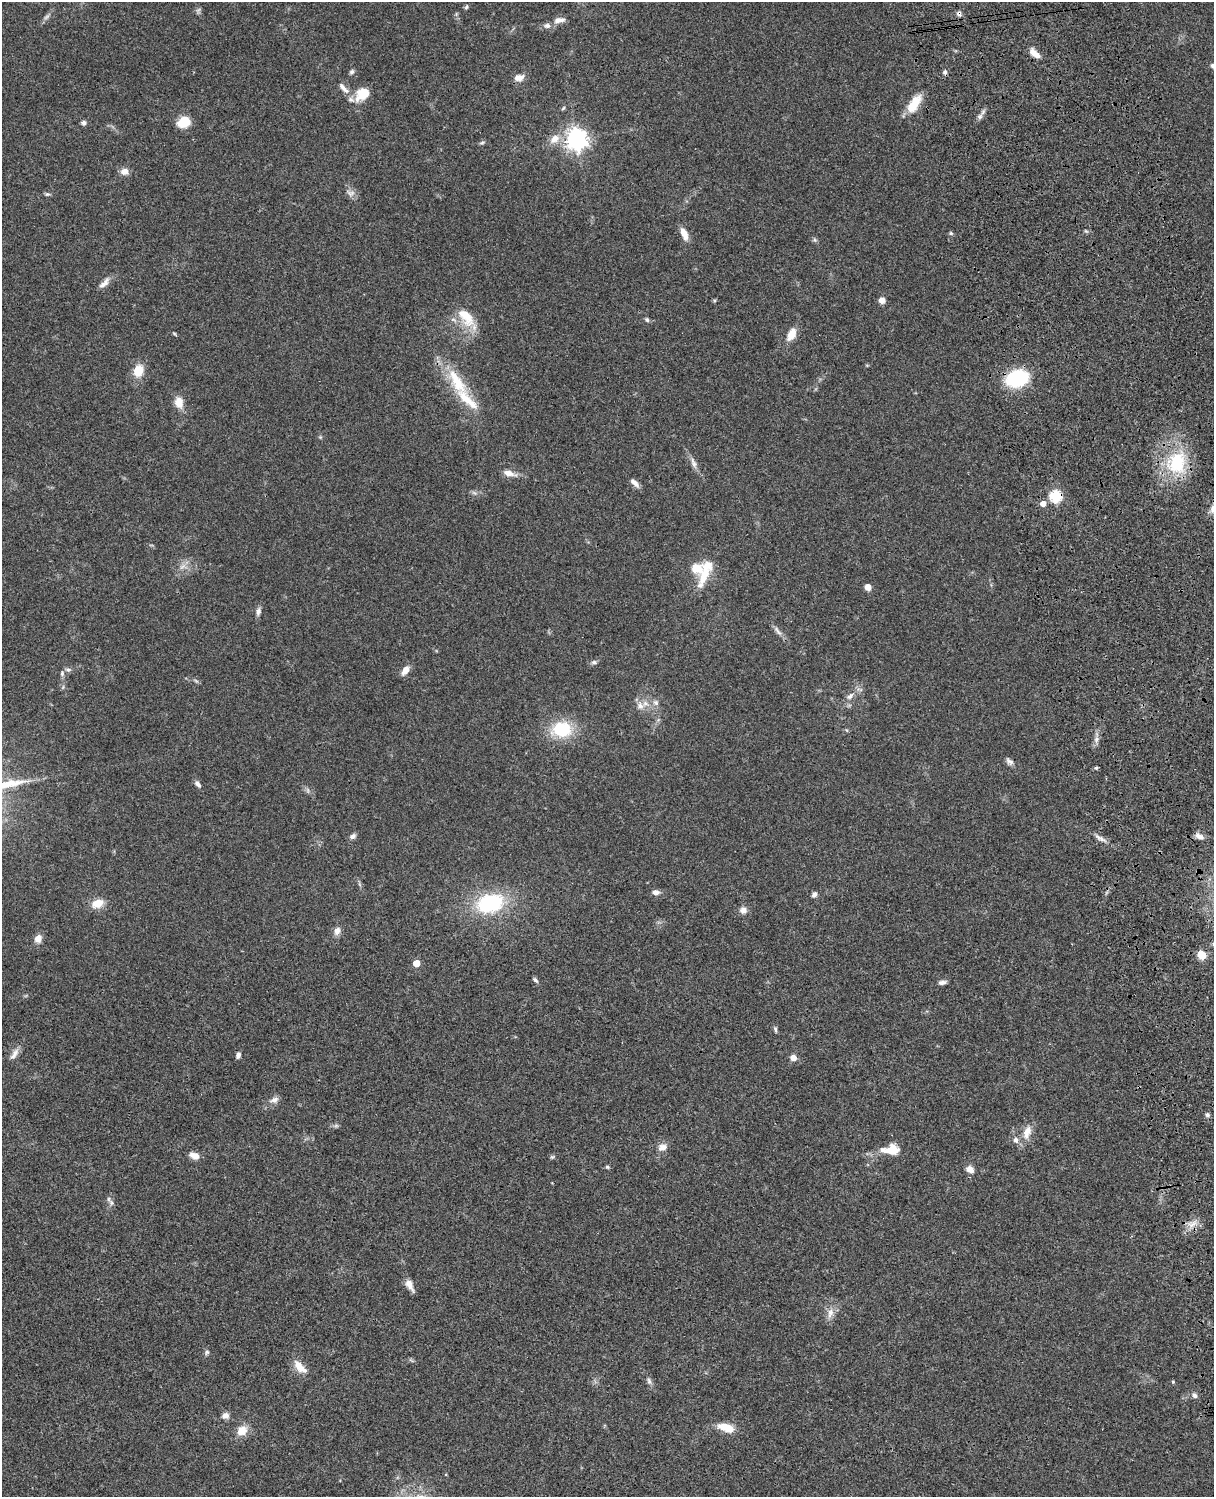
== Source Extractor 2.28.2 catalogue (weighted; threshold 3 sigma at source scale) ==
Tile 6 of 4 x 3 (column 2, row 2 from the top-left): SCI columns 1333-2544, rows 1773-3267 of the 5087 x 4927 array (HDU 1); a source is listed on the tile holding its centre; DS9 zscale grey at full resolution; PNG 1216 x 1499 px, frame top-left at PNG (2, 2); no overlay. Shown black and unused: <1% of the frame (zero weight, under 3 of 4 exposures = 6% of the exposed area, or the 3 px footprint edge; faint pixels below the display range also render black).
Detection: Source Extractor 2.28.2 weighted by HDU 2 'WHT'; one run over the whole footprint, this tile lists its part. Background 0.0809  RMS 0.0058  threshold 0.0262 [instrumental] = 3 sigma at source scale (4.5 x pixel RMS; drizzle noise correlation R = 1.50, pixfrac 1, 0.05/0.05 arcsec/px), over >= 5 px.
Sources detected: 109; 4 too faint to see at this stretch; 1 cosmic-ray / hot-pixel residue — not listed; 7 inside a brighter listed object's ellipse — not listed separately; the other 97 listed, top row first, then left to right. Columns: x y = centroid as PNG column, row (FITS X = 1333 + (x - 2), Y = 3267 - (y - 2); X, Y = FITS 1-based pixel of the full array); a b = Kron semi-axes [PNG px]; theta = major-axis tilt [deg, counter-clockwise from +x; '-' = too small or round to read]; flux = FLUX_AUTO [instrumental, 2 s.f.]
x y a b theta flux
466 7 7 4 70 0.93
959 14 8 6 -56 1.8
47 17 10 5 41 1.7
559 20 15 7 13 4.2
1035 53 14 7 -42 5.1
1213 66 8 6 -31 2.1
352 72 6 5 - 1.3
519 77 14 8 11 4.3
343 88 20 7 -47 4.4
363 94 18 12 37 12
913 105 22 9 56 14
563 108 6 5 - 0.8
980 117 9 6 62 2
184 122 14 11 23 11
84 123 6 5 - 1.7
554 139 15 10 39 6.7
577 140 8 7 - 380
482 142 9 3 11 1
124 172 10 8 1 3.8
351 193 12 9 -13 2.9
47 194 7 5 0 1.1
684 233 15 7 -66 5.7
951 233 6 4 -22 0.89
815 240 6 4 -45 1
104 283 18 7 47 3.6
882 300 7 6 - 3.3
466 317 34 15 -52 15
647 320 6 5 - 1.2
174 334 6 3 -45 0.63
791 334 14 8 63 7.4
138 370 13 10 73 9.6
1017 378 19 14 16 43
457 381 48 16 -57 25
179 402 13 9 -79 6.8
693 463 17 6 -70 3.1
1177 463 35 29 71 36
509 473 20 7 -14 4.4
635 483 14 6 -44 3
1055 496 6 6 - 58
1043 504 5 5 - 4.1
182 567 11 5 44 2.7
704 575 29 12 65 14
868 587 5 5 - 6.6
258 612 11 6 78 2.2
778 631 16 5 -55 2.5
594 662 8 5 9 1.3
68 670 8 5 5 1.5
405 670 11 7 55 4.5
62 673 8 6 89 1.5
850 696 12 7 40 3.1
656 703 8 7 - 2.1
640 706 10 10 - 4
562 729 19 15 3 30
1096 739 8 5 82 2.1
1010 761 11 7 -37 2.2
1096 768 5 4 - 0.74
198 784 10 5 -48 2
353 836 9 6 30 1.9
1200 836 12 7 -27 3.2
1100 838 18 5 -29 3
656 892 9 7 -7 2.5
814 894 7 6 - 2
97 903 12 8 22 8.5
490 903 32 22 15 45
743 910 9 9 - 3.2
337 931 11 8 67 3.2
38 939 8 7 - 4.6
1202 955 6 5 - 15
416 963 5 5 - 8.6
535 980 8 4 -45 1.4
942 982 10 5 7 2.1
775 1029 8 4 -84 1.1
14 1054 18 7 57 3.6
238 1055 7 5 72 1.9
793 1058 7 7 - 3.6
274 1100 12 7 16 3
1207 1115 6 5 - 1.3
336 1126 7 4 0 1.1
1027 1132 21 10 70 7
662 1147 12 9 14 3.9
891 1149 22 12 6 11
194 1156 11 7 -19 4.7
552 1157 7 4 43 0.85
607 1167 6 4 -20 0.82
970 1169 9 6 -31 4.3
111 1203 9 6 -63 1.7
1193 1224 11 5 35 3.3
409 1285 15 7 -62 4.2
830 1313 16 8 75 4.5
207 1352 7 5 47 1.2
298 1365 17 10 -61 6.6
649 1381 10 5 -74 1.7
1173 1382 5 4 - 0.65
1195 1395 9 6 -47 1.9
225 1416 9 7 18 3
726 1427 21 10 -16 9
242 1430 13 11 41 7.2
Overlapping masked pixels (flux is a lower limit): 3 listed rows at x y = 959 14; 1017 378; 1055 496
Isophote crosses this tile's border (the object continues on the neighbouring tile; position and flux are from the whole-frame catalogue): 1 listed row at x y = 1213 66